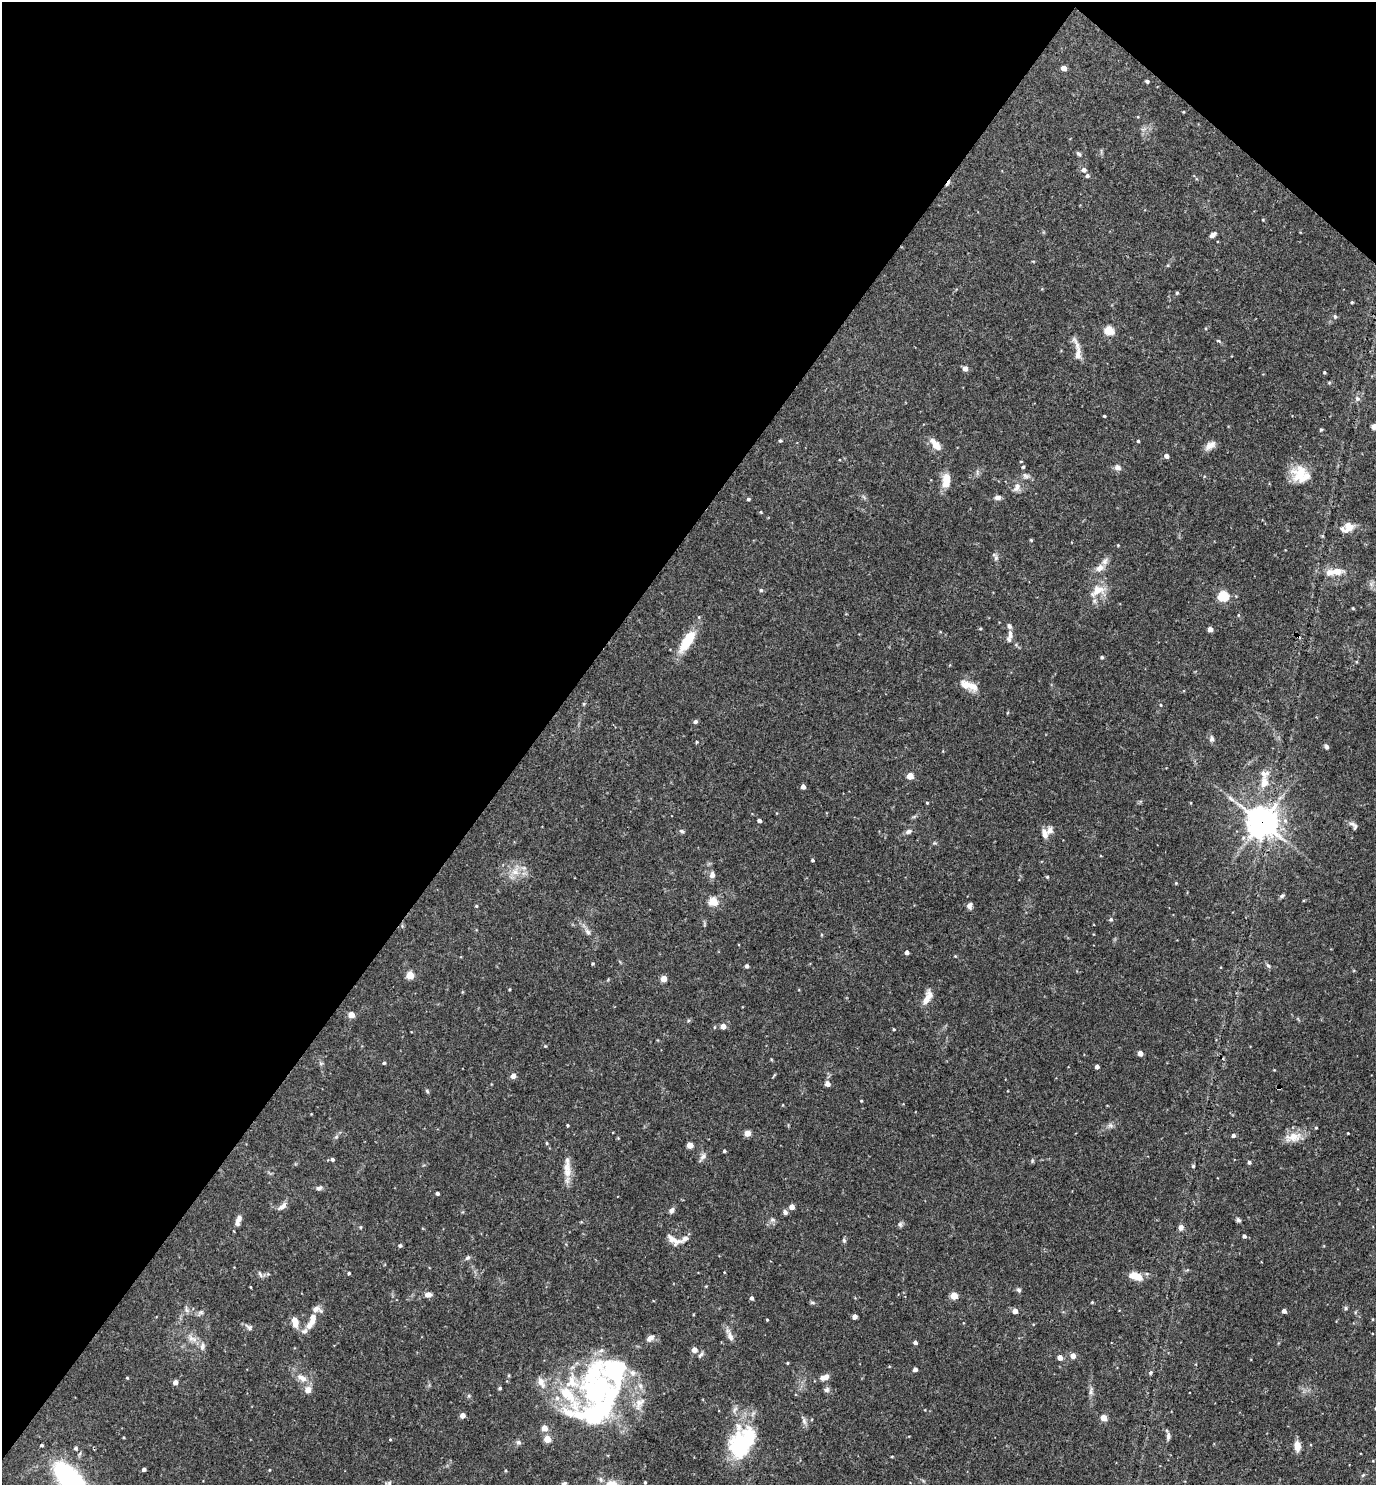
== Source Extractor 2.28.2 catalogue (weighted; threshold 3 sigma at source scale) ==
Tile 2 of 4 x 4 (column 2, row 1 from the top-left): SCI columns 1523-2896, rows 4449-5931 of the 5936 x 5931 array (HDU 1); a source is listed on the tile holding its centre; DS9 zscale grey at full resolution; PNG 1378 x 1487 px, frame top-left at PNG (2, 2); no overlay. Shown black and unused: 41% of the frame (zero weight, under 3 of 4 exposures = <1% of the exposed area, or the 3 px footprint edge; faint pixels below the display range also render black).
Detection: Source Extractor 2.28.2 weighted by HDU 2 'WHT'; one run over the whole footprint, this tile lists its part. Background 0.0709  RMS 0.0035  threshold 0.0156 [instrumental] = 3 sigma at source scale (4.5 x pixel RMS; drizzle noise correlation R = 1.50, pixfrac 1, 0.05/0.05 arcsec/px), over >= 5 px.
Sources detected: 217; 3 inside a brighter object's white glare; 2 cosmic-ray / hot-pixel residue — not listed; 20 inside a brighter listed object's ellipse — not listed separately; the other 192 listed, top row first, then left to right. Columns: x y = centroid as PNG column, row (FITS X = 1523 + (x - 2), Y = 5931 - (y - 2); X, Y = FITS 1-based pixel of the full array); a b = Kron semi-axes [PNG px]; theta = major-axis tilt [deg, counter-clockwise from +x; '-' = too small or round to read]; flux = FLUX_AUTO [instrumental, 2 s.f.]
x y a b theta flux
1064 68 4 4 - 2.8
1147 81 5 4 - 0.56
1183 112 4 3 - 0.25
1079 154 7 5 -33 0.63
1084 170 6 5 - 1.5
1087 176 5 4 - 0.88
1263 220 4 4 - 0.31
1213 235 8 5 37 1.3
1177 293 4 3 - 0.45
1352 302 4 3 - 0.39
1335 316 5 4 - 0.57
1109 331 5 5 - 17
1218 341 6 4 -18 0.43
1078 354 31 8 -79 3.7
965 368 5 4 - 2.3
1324 372 4 3 - 0.38
1329 383 6 4 0 0.39
1357 399 7 6 - 0.98
1104 416 3 3 - 0.41
1374 427 6 6 - 1.5
1321 430 5 4 - 0.48
780 441 4 4 - 0.53
1138 441 3 3 - 0.54
936 444 17 8 -49 3.5
1210 445 15 8 36 2.3
1166 456 5 4 - 1.4
1023 467 4 4 - 0.44
1118 467 7 7 - 1.5
1300 474 24 20 -30 8.8
946 480 17 9 86 5
1017 487 13 8 63 2.1
997 497 7 5 -1 1.4
748 499 4 3 - 0.57
761 512 4 3 - 0.32
1348 527 17 11 22 4.1
1031 540 5 3 - 0.32
1118 545 4 4 - 0.29
994 554 9 5 -35 0.87
1100 568 12 8 30 2.5
1337 571 15 9 3 4.1
761 590 5 4 - 0.59
1097 591 22 13 31 5.7
1223 596 5 5 - 26
1353 608 4 3 - 0.33
1210 629 4 4 - 2.4
1010 634 13 6 86 1.9
687 641 32 12 57 9
1102 657 4 4 - 0.58
969 685 24 9 -22 4.6
584 704 6 4 89 0.38
1161 705 5 3 - 0.32
695 721 5 4 - 0.97
1212 739 8 6 -89 1.1
696 742 4 4 - 0.44
1326 747 6 5 - 0.76
910 776 5 4 - 6.9
1264 782 17 11 86 4.3
803 787 4 4 - 1.9
1231 798 12 5 -43 1.4
927 803 3 3 - 0.34
759 820 4 3 - 1.1
1261 822 11 10 - 400
1355 827 10 5 82 0.8
682 831 7 5 -19 0.71
908 831 8 6 20 1.1
1045 834 12 7 -76 2.1
812 860 3 3 - 0.56
515 872 12 10 42 3.6
712 875 7 6 - 1.6
1047 877 4 3 - 0.44
1176 883 4 4 - 0.36
1282 896 7 4 30 0.69
713 902 5 5 - 14
476 906 4 3 - 0.35
969 906 9 6 88 1.1
1111 919 6 5 - 0.6
588 932 10 6 -57 1.5
907 952 4 4 - 1.3
955 956 4 3 - 0.29
593 964 4 4 - 0.42
747 966 4 4 - 1
1268 966 7 5 -48 0.72
410 975 5 5 - 8.4
664 979 4 4 - 5
509 989 4 3 - 0.31
927 998 21 8 64 3.7
351 1015 4 4 - 4.9
723 1026 4 4 - 3.4
894 1029 4 3 - 0.35
545 1046 4 4 - 0.31
1140 1053 4 4 - 2.7
321 1063 6 4 19 0.48
384 1063 4 3 - 0.56
1097 1067 4 4 - 1.5
513 1076 5 4 - 2.6
827 1084 5 5 - 2
1278 1088 3 2 - 0.53
427 1091 6 4 -60 0.54
861 1101 3 3 - 0.32
567 1125 3 3 - 0.42
1110 1125 7 6 - 0.94
1316 1128 4 3 - 0.31
747 1133 4 4 - 5.6
1348 1133 2 2 - 0.26
1233 1136 4 4 - 0.97
336 1137 6 4 19 0.51
1293 1137 23 12 9 5
547 1143 5 3 - 0.33
690 1145 4 4 - 4.9
724 1151 3 3 - 0.51
703 1157 14 6 52 1.4
332 1159 5 4 - 0.67
567 1160 17 6 -76 2.2
1032 1161 6 5 - 0.49
1249 1162 4 4 - 0.81
1193 1166 4 4 - 0.46
567 1172 13 11 37 3.3
319 1188 8 5 27 0.93
437 1193 4 3 - 0.97
282 1206 14 6 43 1.8
792 1207 4 4 - 2.9
671 1210 7 6 - 1.3
785 1212 7 5 -56 1
239 1218 11 7 67 1.5
772 1220 7 6 - 0.92
1238 1220 5 5 - 0.91
900 1224 8 6 -75 0.77
1181 1227 7 6 - 1.3
1244 1236 4 4 - 1
673 1240 22 9 -29 3.3
844 1240 6 5 - 0.56
400 1245 5 5 - 0.56
467 1258 7 5 32 0.76
349 1273 4 3 - 0.49
260 1274 10 4 -58 0.76
268 1274 5 5 - 0.44
1135 1276 14 7 -17 6
1019 1290 7 6 - 0.71
428 1294 8 6 5 1.9
954 1296 4 4 - 9.1
751 1298 4 4 - 1
812 1302 6 4 -1 0.51
1092 1302 4 4 - 0.34
1346 1308 5 5 - 0.51
1015 1311 4 4 - 3
1284 1311 4 4 - 1.8
201 1312 6 6 - 0.74
855 1317 4 4 - 2.2
313 1318 15 8 82 3.2
1373 1319 4 3 - 0.29
767 1320 3 3 - 0.31
295 1322 11 6 -77 3.9
249 1327 11 6 -36 1.1
304 1331 10 6 22 1.2
730 1335 18 6 -65 2.2
192 1338 16 7 -26 2.6
915 1342 4 3 - 1
694 1350 5 4 - 2.9
700 1355 9 4 52 0.77
1073 1356 4 4 - 3.6
1060 1357 4 4 - 2.7
787 1363 3 3 - 0.31
915 1369 4 4 - 1.5
1151 1372 5 5 - 0.61
825 1377 12 7 20 2.3
127 1378 4 3 - 0.32
302 1378 17 8 -28 3.1
175 1382 4 4 - 2
500 1388 4 4 - 0.56
308 1390 9 8 - 2.2
598 1390 80 55 56 80
827 1390 8 7 - 0.93
1091 1391 11 6 -84 1.2
462 1415 4 4 - 2.8
1104 1418 4 4 - 6.6
804 1421 10 6 -75 1.2
1168 1436 9 5 85 1
390 1439 4 4 - 0.34
518 1442 7 6 - 0.85
743 1444 43 16 60 27
42 1445 4 3 - 0.52
1297 1446 8 5 -82 4.4
76 1448 4 4 - 0.64
892 1456 4 3 - 0.3
144 1469 4 3 - 1.1
269 1470 4 3 - 0.27
1363 1475 5 4 - 0.41
70 1479 24 11 -49 90
601 1479 8 6 -72 1.1
645 1482 3 3 - 0.44
389 1483 6 5 - 0.65
564 1484 7 5 19 0.92
Overlapping masked pixels (flux is a lower limit): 2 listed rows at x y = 1261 822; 1278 1088
Isophote crosses this tile's border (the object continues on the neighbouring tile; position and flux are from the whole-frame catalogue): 3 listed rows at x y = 1374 427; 70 1479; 564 1484